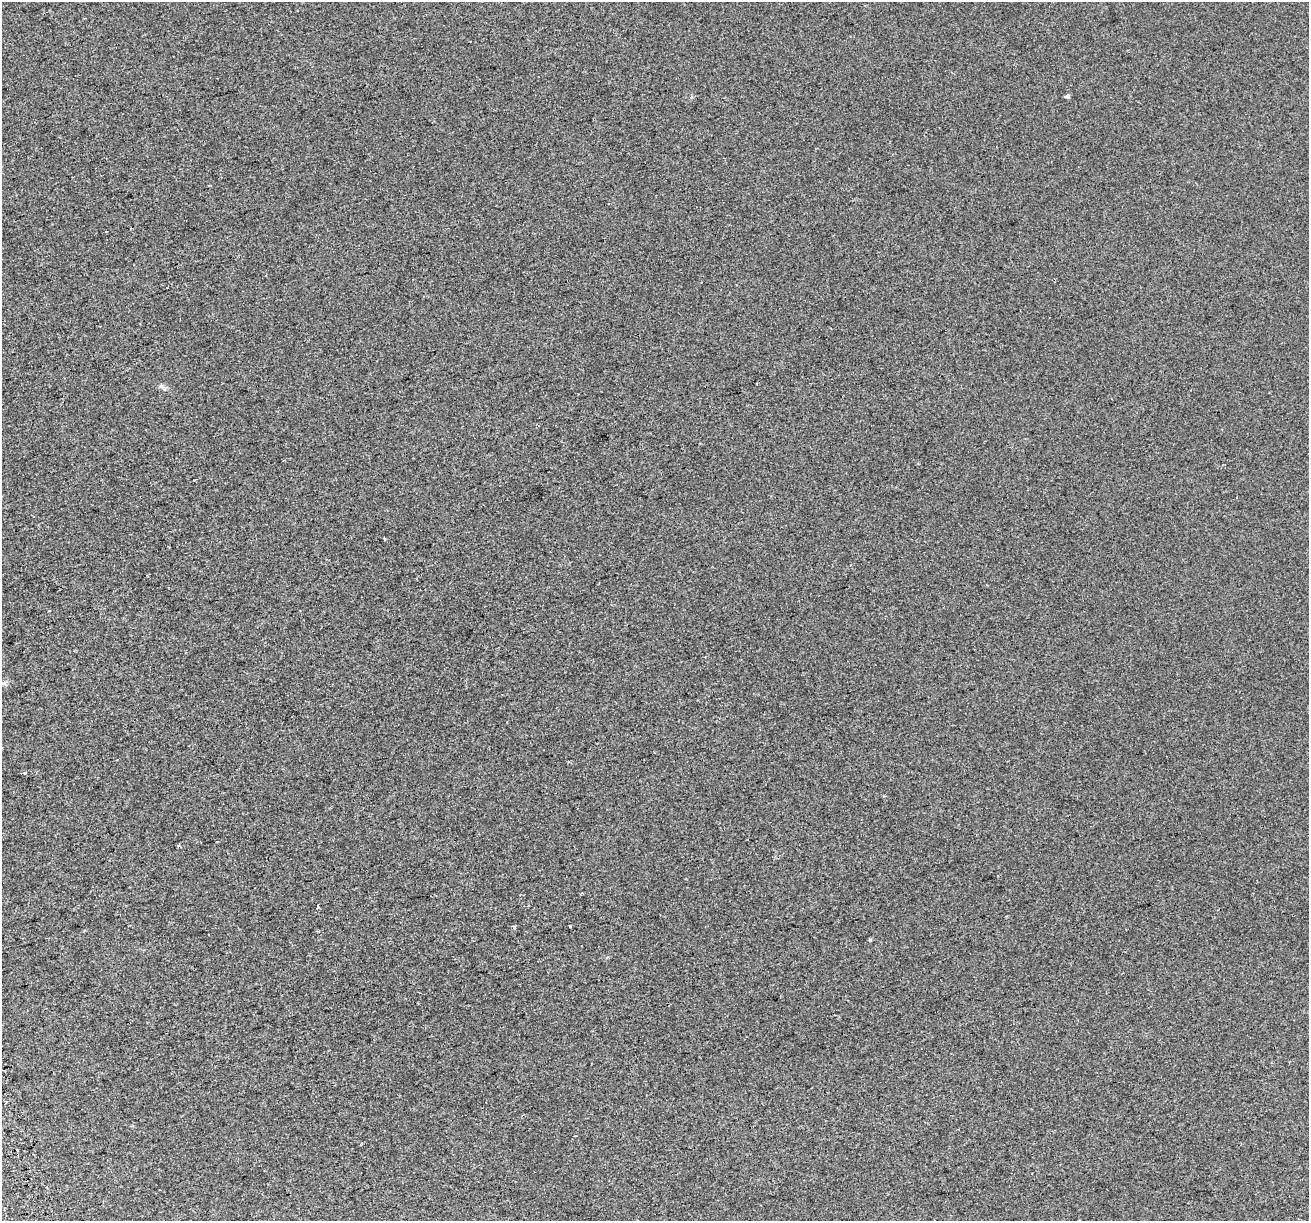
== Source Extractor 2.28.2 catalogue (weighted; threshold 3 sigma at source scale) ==
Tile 7 of 4 x 4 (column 3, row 2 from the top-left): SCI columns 2658-3964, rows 2558-3776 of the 5314 x 5062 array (HDU 1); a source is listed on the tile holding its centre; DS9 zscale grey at full resolution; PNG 1311 x 1223 px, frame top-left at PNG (2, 2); no overlay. Shown black and unused: <1% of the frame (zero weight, under 2 of 3 exposures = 2% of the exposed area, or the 3 px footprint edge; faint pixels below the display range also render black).
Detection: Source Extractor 2.28.2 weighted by HDU 2 'WHT'; one run over the whole footprint, this tile lists its part. Background 7.35e-04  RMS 0.0073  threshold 0.0327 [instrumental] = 3 sigma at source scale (4.5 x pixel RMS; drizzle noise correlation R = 1.50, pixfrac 1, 0.0396/0.0396 arcsec/px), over >= 5 px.
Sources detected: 7; all 7 listed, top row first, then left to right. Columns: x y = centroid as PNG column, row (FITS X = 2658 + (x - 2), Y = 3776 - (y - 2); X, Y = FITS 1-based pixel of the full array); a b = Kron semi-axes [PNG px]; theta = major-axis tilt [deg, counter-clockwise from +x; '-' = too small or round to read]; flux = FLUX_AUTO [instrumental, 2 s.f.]
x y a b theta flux
1067 96 5 4 - 1.6
384 538 3 2 - 0.62
50 611 3 2 - 0.78
25 773 3 3 - 2.1
318 906 3 3 - 1.3
570 926 3 2 - 2.2
870 940 3 3 - 1.4